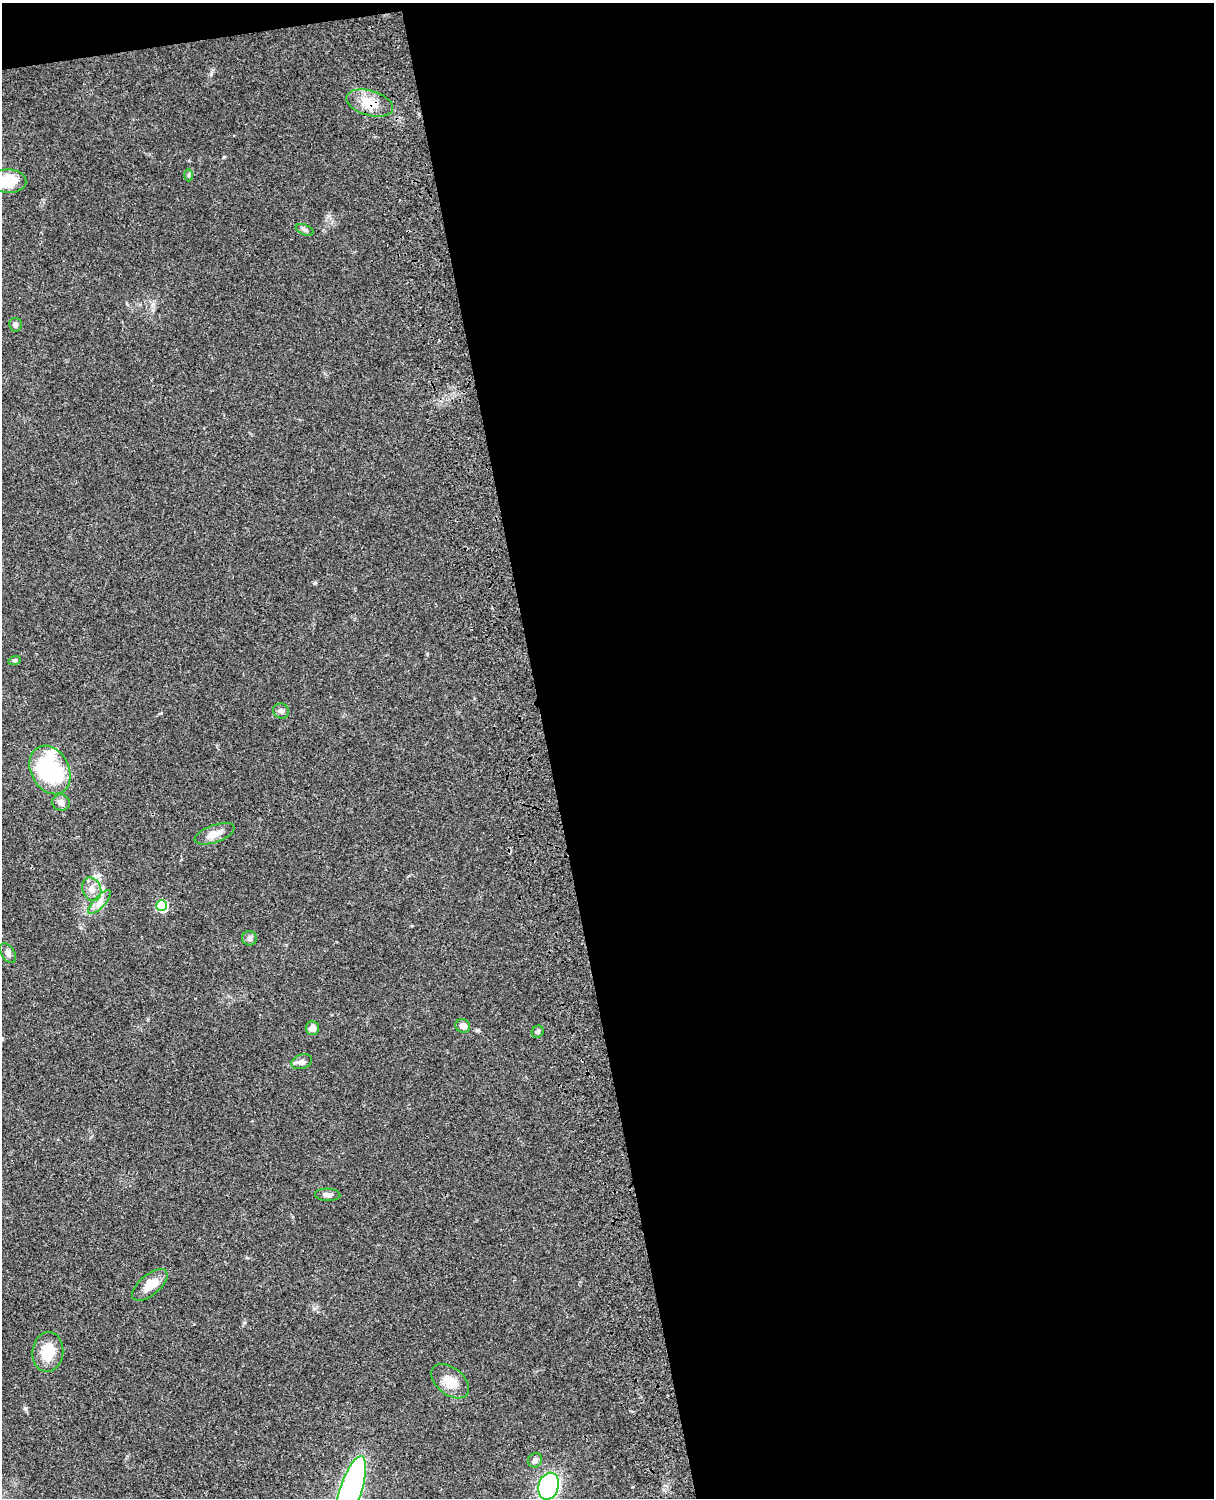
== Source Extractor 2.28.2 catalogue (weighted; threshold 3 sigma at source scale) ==
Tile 4 of 4 x 3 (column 4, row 1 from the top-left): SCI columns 3758-4969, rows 3267-4762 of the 5087 x 4925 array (HDU 1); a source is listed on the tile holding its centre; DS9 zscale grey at full resolution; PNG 1216 x 1500 px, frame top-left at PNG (2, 3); each listed source drawn as its Kron ellipse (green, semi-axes under 4 px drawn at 4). Shown black and unused: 56% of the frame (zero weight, under 3 of 4 exposures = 6% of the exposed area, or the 3 px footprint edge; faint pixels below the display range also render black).
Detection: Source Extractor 2.28.2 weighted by HDU 2 'WHT'; one run over the whole footprint, this tile lists its part. Background 0.0863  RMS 0.0061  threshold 0.0276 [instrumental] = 3 sigma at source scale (4.5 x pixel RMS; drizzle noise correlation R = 1.50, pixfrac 1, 0.05/0.05 arcsec/px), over >= 5 px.
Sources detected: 26; all 26 listed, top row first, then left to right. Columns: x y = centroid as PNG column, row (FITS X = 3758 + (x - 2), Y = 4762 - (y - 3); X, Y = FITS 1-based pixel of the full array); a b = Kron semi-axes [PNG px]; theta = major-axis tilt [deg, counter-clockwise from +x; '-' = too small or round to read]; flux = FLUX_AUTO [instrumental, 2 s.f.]
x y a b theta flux
370 103 24 12 -16 12
188 175 6 4 90 0.88
8 181 18 12 -1 17
305 230 9 5 -22 1.5
15 325 7 6 - 2
15 660 6 4 18 0.84
281 711 8 7 - 1.9
50 770 25 19 -63 70
61 802 9 8 - 3.1
215 834 21 8 19 6.7
92 889 12 9 -70 4.8
99 902 15 5 47 3.8
162 906 5 5 - 40
249 938 7 7 - 1.7
8 953 11 6 -58 2.3
463 1026 7 6 - 3.8
312 1028 7 6 - 4.1
538 1032 6 5 - 1.3
302 1062 10 7 18 2.4
328 1195 12 6 -2 2.8
150 1285 21 10 40 9.2
48 1352 20 15 84 14
450 1381 22 13 -38 9.5
535 1460 7 6 - 2.4
549 1486 14 10 74 93
350 1493 38 11 72 260
Overlapping masked pixels (flux is a lower limit): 1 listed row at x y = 370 103
Isophote crosses this tile's border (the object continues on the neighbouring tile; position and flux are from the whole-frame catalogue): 3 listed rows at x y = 8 181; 549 1486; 350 1493
Unlisted compact peaks at least as high as the median listed source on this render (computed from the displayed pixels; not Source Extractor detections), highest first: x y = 315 583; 25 1408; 211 74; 161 713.